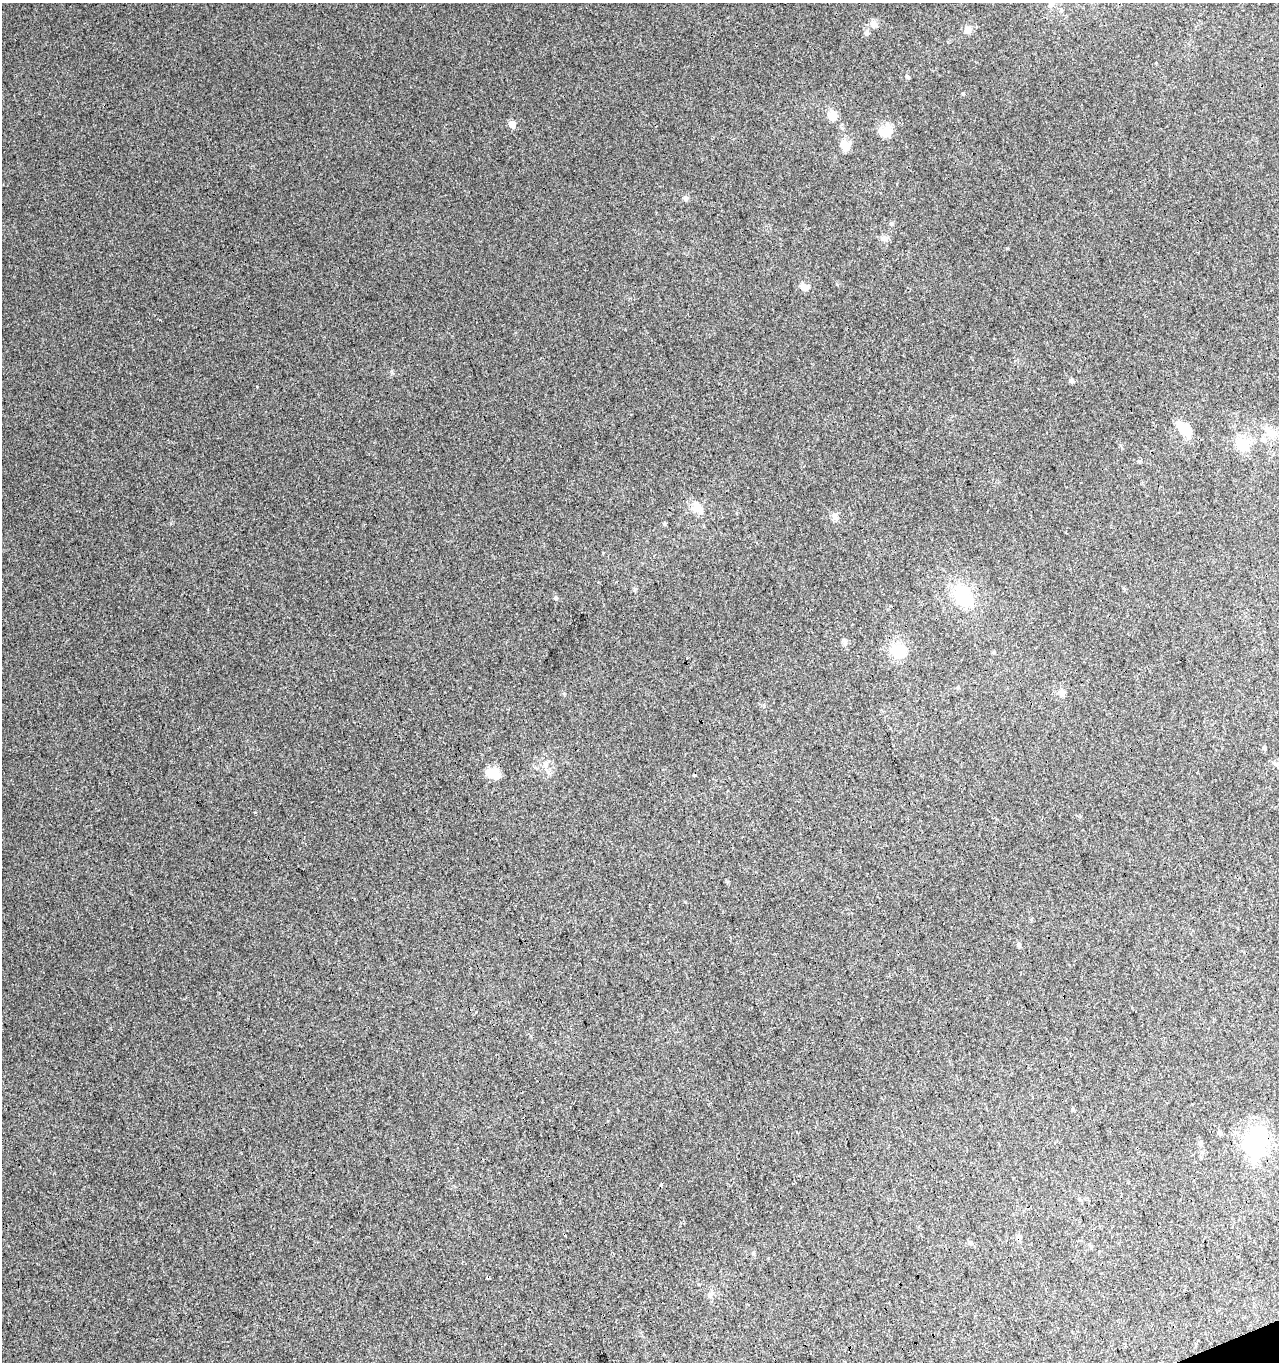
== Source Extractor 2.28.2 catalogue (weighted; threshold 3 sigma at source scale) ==
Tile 6 of 4 x 4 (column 2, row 2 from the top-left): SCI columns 1372-2648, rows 2775-4134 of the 5351 x 5547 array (HDU 1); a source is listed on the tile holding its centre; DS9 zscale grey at full resolution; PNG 1281 x 1364 px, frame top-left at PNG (2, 3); no overlay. Shown black and unused: <1% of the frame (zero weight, under 3 of 4 exposures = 5% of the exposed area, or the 3 px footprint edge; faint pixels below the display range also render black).
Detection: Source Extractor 2.28.2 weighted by HDU 2 'WHT'; one run over the whole footprint, this tile lists its part. Background 0.0032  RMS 0.0034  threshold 0.0155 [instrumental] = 3 sigma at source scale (4.5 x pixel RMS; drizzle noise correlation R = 1.50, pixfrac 1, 0.0396/0.0396 arcsec/px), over >= 5 px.
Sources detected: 45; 1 inside a brighter object's white glare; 5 cosmic-ray / hot-pixel residue — not listed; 1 inside a brighter listed object's ellipse — not listed separately; the other 38 listed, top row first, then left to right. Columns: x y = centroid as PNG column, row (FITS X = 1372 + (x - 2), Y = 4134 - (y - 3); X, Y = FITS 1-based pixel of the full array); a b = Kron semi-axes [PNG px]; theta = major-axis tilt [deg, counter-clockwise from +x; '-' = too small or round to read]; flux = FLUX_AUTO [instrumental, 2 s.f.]
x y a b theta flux
1050 5 9 6 27 1
874 24 10 9 - 1.7
968 30 12 9 34 2
866 33 6 6 - 1.1
907 76 6 4 -43 0.43
832 116 12 11 - 3
512 124 5 5 - 5.2
887 132 16 12 37 4.3
845 146 14 12 -29 3.6
685 199 8 6 -84 0.95
891 223 5 5 - 0.77
884 238 11 6 0 1.3
804 287 11 8 -42 2
1071 380 5 4 - 1.4
257 387 3 2 - 0.33
1186 429 21 14 -48 5.4
1270 432 21 9 -48 4.5
1263 440 7 7 - 1.2
1243 444 19 13 -72 6.7
698 508 21 12 -52 4.3
834 516 7 5 -45 1.1
664 523 5 4 - 0.47
962 595 26 18 -55 15
555 598 5 5 - 0.68
898 651 14 13 - 10
958 688 5 4 - 0.43
1062 693 11 5 -49 1.2
1264 748 6 4 -72 0.59
491 773 15 9 -18 6.9
1019 944 6 5 - 0.8
1073 1109 6 4 89 0.38
1220 1133 6 6 - 0.73
1255 1142 27 22 73 35
1201 1143 7 5 71 0.7
1018 1237 8 7 - 1.1
970 1243 6 5 - 0.64
488 1277 3 3 - 0.53
712 1293 9 4 31 0.88
Overlapping masked pixels (flux is a lower limit): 2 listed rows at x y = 1018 1237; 488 1277
Unlisted compact peaks at least as high as the median listed source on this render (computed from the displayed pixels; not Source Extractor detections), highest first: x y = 1007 248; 963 93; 392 373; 255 812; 837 284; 564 694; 603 553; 685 902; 764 706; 728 882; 160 320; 845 644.